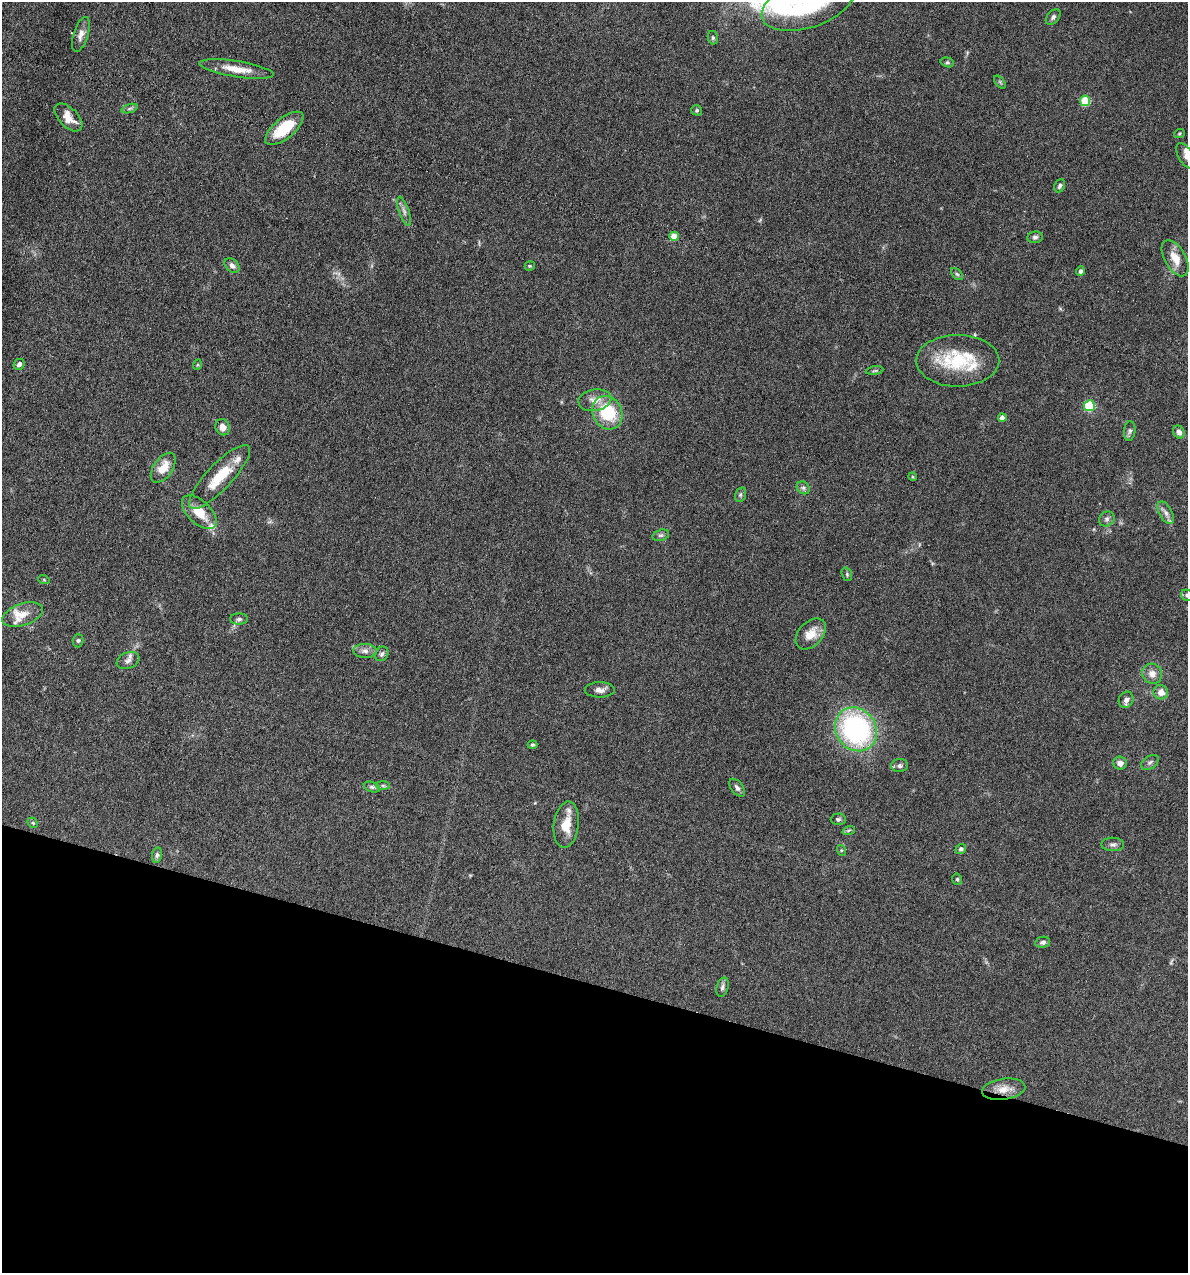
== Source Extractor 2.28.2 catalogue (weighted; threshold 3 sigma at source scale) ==
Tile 15 of 4 x 4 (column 3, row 4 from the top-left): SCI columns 2492-3677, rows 1-1271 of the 5105 x 5085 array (HDU 1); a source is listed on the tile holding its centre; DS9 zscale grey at full resolution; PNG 1190 x 1275 px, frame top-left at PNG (2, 2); each listed source drawn as its Kron ellipse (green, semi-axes under 4 px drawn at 4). Shown black and unused: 23% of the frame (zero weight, under 4 of 8 exposures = <1% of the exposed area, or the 3 px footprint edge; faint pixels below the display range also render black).
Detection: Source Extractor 2.28.2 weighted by HDU 2 'WHT'; one run over the whole footprint, this tile lists its part. Background 0.207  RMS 0.0064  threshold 0.0261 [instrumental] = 3 sigma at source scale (4.09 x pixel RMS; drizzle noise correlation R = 1.36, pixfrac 0.8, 0.05/0.05 arcsec/px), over >= 5 px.
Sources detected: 82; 5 inside a brighter listed object's ellipse — not listed separately; the other 77 listed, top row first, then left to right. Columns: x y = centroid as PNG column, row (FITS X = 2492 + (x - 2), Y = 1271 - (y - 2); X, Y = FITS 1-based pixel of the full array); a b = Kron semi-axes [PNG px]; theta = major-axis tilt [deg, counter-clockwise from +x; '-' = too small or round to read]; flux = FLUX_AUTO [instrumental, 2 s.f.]
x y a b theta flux
808 3 48 24 18 72
1053 17 9 5 50 1.6
81 34 18 7 72 4.2
713 38 7 5 -76 1.1
947 62 7 5 -15 0.96
236 69 37 8 -9 11
1000 82 7 4 -54 0.89
1085 101 5 5 - 24
129 108 8 3 19 1.2
697 110 5 5 - 0.89
68 117 17 9 -45 6.8
284 128 23 10 39 22
1179 134 5 3 - 0.71
1186 156 14 7 -60 2.8
1060 186 7 5 65 1.5
404 211 15 5 -72 2.5
674 236 4 4 - 11
1035 237 8 6 8 1.6
1175 258 20 10 -60 8.7
232 266 8 6 -43 2.8
530 266 5 4 - 0.65
1080 271 5 4 - 1.5
957 274 7 4 -44 1.1
958 361 41 26 0 36
19 364 6 5 - 1.9
197 365 5 3 - 0.53
875 371 8 4 8 0.98
595 400 16 11 10 6.8
1089 406 5 5 - 43
607 413 17 14 -65 30
1002 418 4 4 - 3.7
223 427 8 7 - 4
1130 431 10 5 84 1.5
1179 432 7 5 -58 2.8
163 468 17 9 55 9.5
913 476 4 3 - 0.66
220 477 42 12 47 19
803 488 7 6 - 1.5
740 495 7 5 72 1.3
199 512 21 11 -44 12
1166 513 12 6 -60 2.7
1107 519 8 7 - 1.8
661 535 8 5 17 1.3
847 574 7 5 -71 1.1
44 580 6 3 -19 0.67
1187 595 6 5 - 1.4
22 615 21 11 18 8.3
239 619 9 5 1 1.5
811 634 18 12 47 8.3
78 641 7 5 88 1.1
365 651 11 7 -1 3
382 654 8 6 58 1.7
128 661 12 8 20 2.8
1152 674 10 9 - 4.3
600 690 15 7 1 3.5
1161 692 7 7 - 5.2
1126 700 8 7 - 2.6
856 729 23 20 -54 110
532 745 5 3 - 0.81
1150 762 10 6 35 1.8
1120 763 7 6 - 3.5
900 766 8 6 3 1.8
383 786 7 4 -1 1
372 787 8 5 -15 1.5
737 788 10 6 -52 2
838 819 7 6 - 1.3
33 823 6 4 -44 0.89
566 825 23 12 82 10
849 830 6 4 19 0.88
1113 844 11 6 -2 2.1
961 849 5 5 - 1.4
841 850 5 3 - 0.68
157 855 7 5 80 1.4
957 879 6 4 -76 0.9
1043 942 7 5 10 1.6
722 987 10 6 74 1.8
1004 1089 22 10 8 7.8
Isophote crosses this tile's border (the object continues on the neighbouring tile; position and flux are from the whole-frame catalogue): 3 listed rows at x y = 808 3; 1186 156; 1187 595